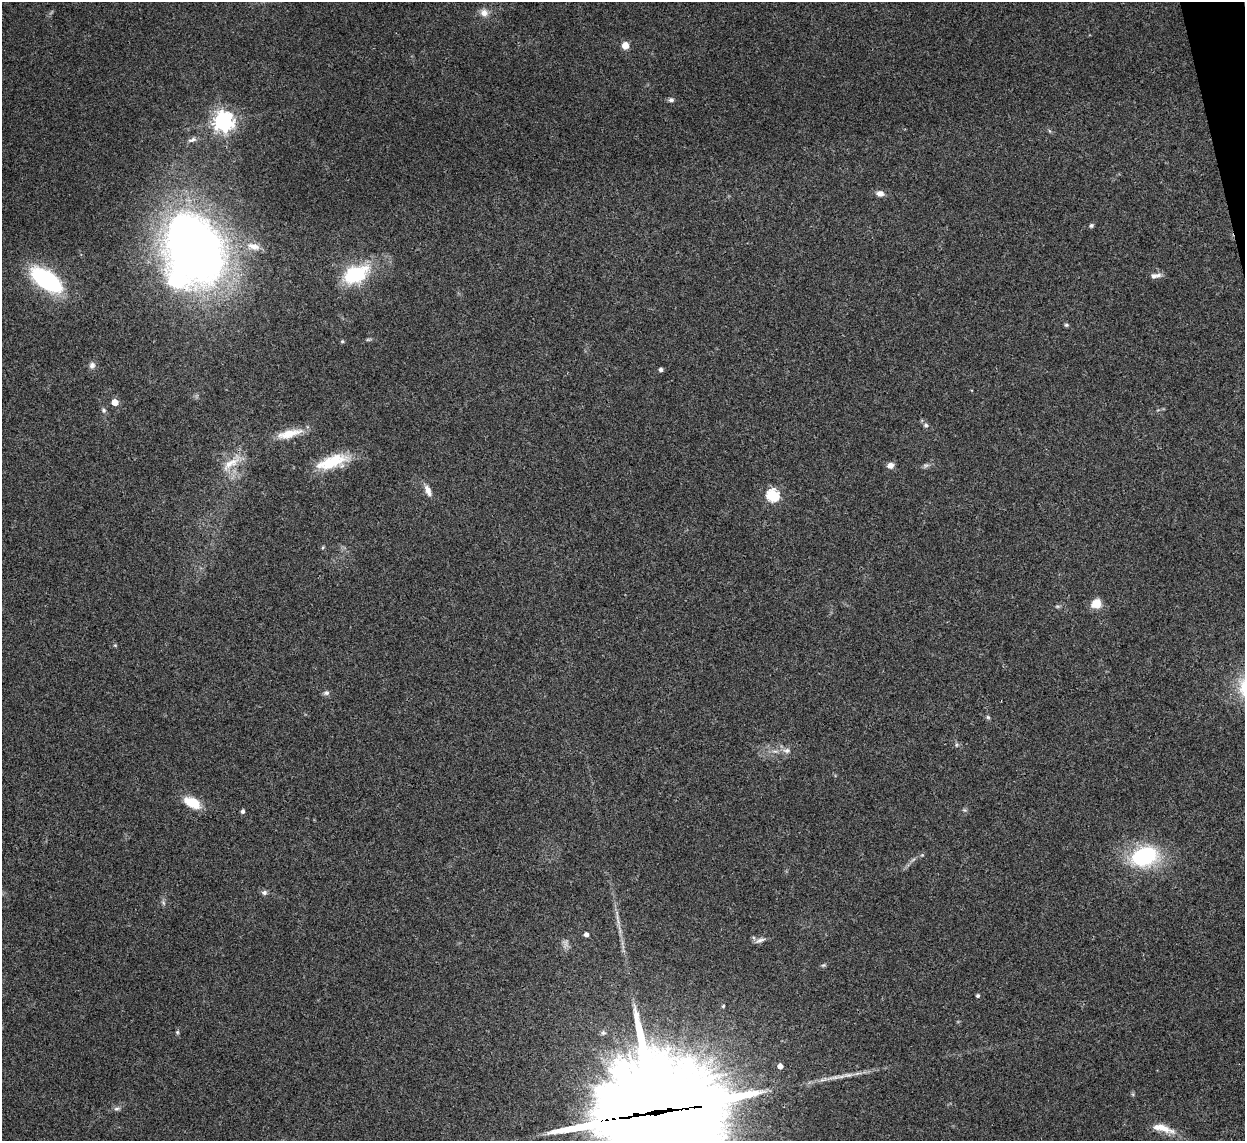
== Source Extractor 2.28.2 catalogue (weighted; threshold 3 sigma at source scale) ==
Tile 10 of 4 x 4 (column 2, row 3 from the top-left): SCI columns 1247-2489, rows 1397-2535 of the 4975 x 4956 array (HDU 1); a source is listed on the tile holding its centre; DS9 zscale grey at full resolution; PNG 1247 x 1143 px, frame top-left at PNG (2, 2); no overlay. Shown black and unused: <1% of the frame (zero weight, under 3 of 4 exposures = <1% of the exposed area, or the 3 px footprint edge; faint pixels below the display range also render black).
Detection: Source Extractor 2.28.2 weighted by HDU 2 'WHT'; one run over the whole footprint, this tile lists its part. Background 0.166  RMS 0.007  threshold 0.0317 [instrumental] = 3 sigma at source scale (4.5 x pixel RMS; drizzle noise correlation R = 1.50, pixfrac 1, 0.05/0.05 arcsec/px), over >= 5 px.
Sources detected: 55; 3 too faint to see at this stretch — not listed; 2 inside a brighter listed object's ellipse — not listed separately; the other 50 listed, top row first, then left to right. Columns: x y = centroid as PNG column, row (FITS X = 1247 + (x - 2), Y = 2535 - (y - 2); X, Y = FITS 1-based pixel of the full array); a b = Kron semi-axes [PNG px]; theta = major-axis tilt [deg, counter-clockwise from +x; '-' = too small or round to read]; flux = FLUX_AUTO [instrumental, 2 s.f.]
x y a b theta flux
484 13 11 9 -21 5.1
625 46 7 6 - 7.2
671 100 7 6 - 2
223 121 7 7 - 450
1050 131 6 4 -70 0.93
192 140 13 6 19 2.8
880 193 9 7 -14 3.8
1091 226 6 5 - 1.3
253 246 19 10 -12 8.8
193 248 55 41 -64 670
355 274 32 18 24 44
1158 275 8 7 - 2.8
46 280 25 13 -34 110
1066 325 6 5 - 1.1
342 341 5 4 - 0.91
92 365 8 7 - 3.1
661 370 4 4 - 2.3
115 402 5 4 - 12
104 410 7 6 - 1.6
926 425 7 7 - 1.9
289 434 33 10 14 15
332 462 41 15 17 28
231 463 37 12 39 15
890 465 8 7 - 3.6
926 465 8 6 18 1.8
428 490 16 7 -64 5
772 495 6 6 - 89
323 547 5 3 - 0.78
1096 604 11 10 - 10
115 645 5 4 - 0.78
326 693 8 7 - 2.1
988 717 6 5 - 1.2
956 745 6 4 72 0.99
787 750 11 7 5 3.6
192 802 19 10 -27 17
964 810 7 4 -33 1.1
242 811 5 4 - 2
1144 856 24 17 16 78
264 893 7 6 - 2
163 902 8 4 -59 1.4
586 935 4 4 - 3.1
760 940 15 5 20 2.9
823 965 7 5 20 1.2
978 996 4 4 - 1.4
177 1032 5 5 - 1
780 1066 4 4 - 5.1
835 1077 20 6 9 5.6
117 1109 10 5 10 2
654 1113 55 36 6 19000
1162 1128 33 9 -22 11
Overlapping masked pixels (flux is a lower limit): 1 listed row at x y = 654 1113
Isophote crosses this tile's border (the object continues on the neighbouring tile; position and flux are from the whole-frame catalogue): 1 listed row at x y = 654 1113